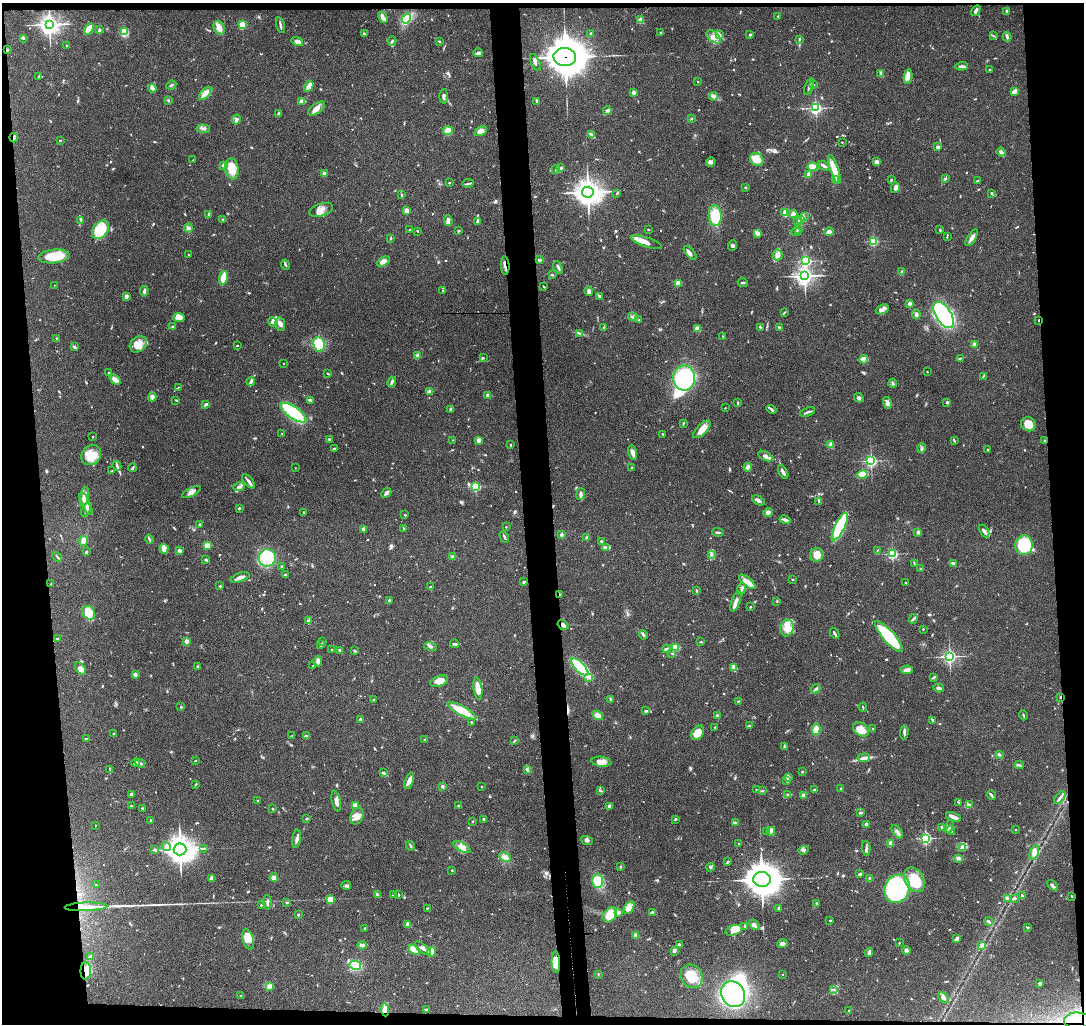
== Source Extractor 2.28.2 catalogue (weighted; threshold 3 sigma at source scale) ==
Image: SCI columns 59-4386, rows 152-4238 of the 4442 x 4370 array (HDU 1 of 3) = the unmasked area's bounding box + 8 px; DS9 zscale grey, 4 x 4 block average (1 PNG px = mean of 4 x 4 image px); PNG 1086 x 1026 px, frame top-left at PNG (2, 3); each listed source drawn as its Kron ellipse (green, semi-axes under 4 px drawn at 4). Shown black and unused: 11% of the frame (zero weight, under 3 of 4 exposures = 6% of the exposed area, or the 3 px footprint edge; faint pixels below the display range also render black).
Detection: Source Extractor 2.28.2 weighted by HDU 2 'WHT'. Background 0.0832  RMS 0.0057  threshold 0.0256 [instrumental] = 3 sigma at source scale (4.5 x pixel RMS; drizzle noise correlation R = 1.50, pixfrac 1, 0.05/0.05 arcsec/px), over >= 5 px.
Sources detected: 921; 2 too faint to see at this stretch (4 x 4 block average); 6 inside a brighter object's white glare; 2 cosmic-ray / hot-pixel residue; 1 long thin detection or spike segment (spike, bleed or trail) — neither listed nor drawn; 22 coinciding with a brighter row at this scale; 44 inside a brighter listed object's ellipse — not listed separately; of the other 844, all 500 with FLUX_AUTO >= 2.25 (the completeness limit of this list) listed and drawn (344 fainter detections not listed), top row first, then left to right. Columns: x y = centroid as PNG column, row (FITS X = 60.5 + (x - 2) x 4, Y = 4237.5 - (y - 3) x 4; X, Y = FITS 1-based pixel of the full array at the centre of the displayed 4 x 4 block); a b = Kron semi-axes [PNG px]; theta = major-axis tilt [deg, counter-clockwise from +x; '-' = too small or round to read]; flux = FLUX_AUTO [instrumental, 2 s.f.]
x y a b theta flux
976 11 6 2 60 11
1007 11 3 2 - 10
778 16 2 2 - 3.2
383 17 6 2 -60 26
406 18 5 4 - 130
640 20 3 3 - 18
49 24 4 3 - 1900
242 25 2 2 - 200
280 25 8 2 -75 7.8
219 28 7 5 -66 24
89 29 6 4 59 57
99 29 4 2 - 5
124 32 2 2 - 160
591 33 3 2 - 3.8
661 33 2 2 - 5.6
364 34 4 2 - 3.8
720 35 4 3 - 7.4
750 35 2 2 - 17
993 36 3 2 - 2.8
714 37 8 5 -39 26
1007 37 5 2 - 8.7
23 38 3 3 - 4
799 39 3 2 - 4.2
297 41 6 4 -17 16
392 41 4 2 - 5.9
439 41 3 2 - 2.4
67 46 2 2 - 4.2
8 50 2 2 - 2.7
478 53 5 3 - 9.3
565 57 11 9 -4 9900
535 62 9 3 -63 9.8
962 66 6 2 2 9.1
989 70 2 2 - 3.4
881 74 3 2 - 9.4
39 76 4 2 - 3.4
908 77 7 4 83 21
698 81 2 2 - 4.3
171 85 5 2 - 3.7
814 85 2 2 - 2.7
309 86 6 2 60 30
809 86 8 2 68 5.9
152 88 4 3 - 8.5
1015 91 4 2 - 28
633 93 2 2 - 47
205 94 8 4 47 21
444 96 7 2 88 9.3
714 96 4 3 - 12
168 100 3 2 - 5.2
302 101 4 2 - 20
537 101 3 2 - 5.7
816 108 2 2 - 670
317 109 9 5 37 22
607 110 4 3 - 8.2
279 113 3 2 - 6.7
691 119 2 2 - 2.6
236 120 5 3 - 11
203 129 7 2 -5 7.8
448 131 5 4 - 30
481 131 6 4 26 20
592 135 3 2 - 4.6
14 138 5 2 - 8
60 140 2 2 - 3.3
842 142 2 2 - 2.7
938 147 2 2 - 33
1001 152 4 3 - 11
757 159 7 6 - 54
193 160 2 2 - 2.8
710 162 5 4 - 13
877 162 3 2 - 15
223 165 3 2 - 10
824 166 6 2 -26 6.5
813 167 5 3 - 64
561 168 3 3 - 4.2
232 169 10 7 -81 60
834 169 15 4 -71 54
556 170 4 2 - 5.2
325 173 3 2 - 12
809 175 3 2 - 16
945 178 3 2 - 4.4
836 180 2 2 - 83
891 180 3 2 - 2.8
977 181 2 2 - 4.4
449 183 2 2 - 3.6
468 183 6 2 8 5.6
745 187 2 2 - 11
895 188 5 3 - 16
588 192 5 5 - 3300
617 193 2 2 - 2.5
991 193 3 2 - 4.6
401 195 3 2 - 2.7
321 210 12 6 18 27
406 210 2 2 - 68
785 212 4 2 - 30
209 214 3 2 - 9.4
793 214 4 4 - 8.5
715 216 10 6 -88 82
804 217 3 2 - 2.8
801 219 2 2 - 2.6
81 220 4 2 - 3.1
223 220 2 2 - 2.6
448 220 5 3 - 14
477 221 4 2 - 5
797 221 2 2 - 3.2
188 228 4 2 - 5.9
648 229 2 2 - 7
798 229 3 2 - 4.2
100 230 10 7 53 120
410 230 3 2 - 3.3
940 230 3 2 - 3.1
418 231 2 2 - 2.4
459 231 2 2 - 4.5
796 232 4 3 - 5.2
829 232 5 3 - 12
757 233 4 3 - 16
947 237 2 2 - 4
391 238 2 2 - 3.5
972 238 9 3 57 16
874 241 2 2 - 350
647 242 16 4 -18 25
732 245 5 2 - 5
690 253 8 4 -48 14
188 254 2 2 - 2.3
778 255 5 5 - 13
54 256 15 7 5 89
539 260 3 2 - 5.2
383 261 7 4 28 14
806 261 2 2 - 520
285 265 5 2 - 5.3
505 265 9 2 -86 13
558 268 7 2 -68 7.4
902 272 3 3 - 4.8
552 275 3 2 - 4.5
805 276 3 3 - 1400
223 278 7 2 77 78
743 282 5 2 - 6.2
678 283 2 2 - 67
54 285 2 2 - 2.3
544 286 3 2 - 2.8
443 290 2 2 - 2.6
144 291 5 2 - 7.6
589 291 5 3 - 10
126 296 2 2 - 22
599 297 3 2 - 4.3
909 304 2 2 - 44
882 309 7 4 24 16
784 312 3 2 - 3.1
916 314 5 3 - 6.5
944 315 15 7 -58 820
633 317 4 3 - 8.9
179 318 6 4 -2 32
639 320 3 2 - 3.1
1039 320 2 2 - 3.6
273 322 5 4 - 9.3
280 324 6 5 - 14
172 327 4 2 - 3.6
760 327 4 2 - 5.8
779 327 3 2 - 3.9
604 328 2 2 - 19
697 329 4 3 - 24
580 333 3 2 - 3.6
723 337 3 2 - 2.5
57 339 3 2 - 5.2
138 344 9 7 38 36
319 344 7 6 - 120
974 344 2 2 - 47
237 346 2 2 - 2.3
74 347 4 3 - 6.2
418 356 4 3 - 12
483 358 3 2 - 3.1
960 358 4 2 - 3.5
864 359 4 3 - 35
284 364 2 2 - 4.1
927 372 2 2 - 2.4
109 373 2 2 - 3
328 374 2 2 - 4
983 377 2 2 - 2.3
684 378 12 11 - 290
115 379 6 3 -39 25
251 381 4 2 - 11
392 382 5 2 - 8.9
893 383 4 2 - 4
178 387 3 2 - 2.3
430 391 2 2 - 24
488 396 4 3 - 13
152 397 4 4 - 13
859 398 5 2 - 5.4
176 400 2 2 - 2.7
310 400 4 2 - 6.7
738 403 4 2 - 3.8
887 403 6 4 -76 14
947 403 2 2 - 4.5
206 404 3 2 - 11
725 408 2 2 - 2.3
451 409 3 3 - 7.1
772 409 5 2 - 9.6
807 412 8 2 20 10
293 413 15 6 -34 260
683 424 3 2 - 3.5
1028 424 7 7 - 45
702 429 11 5 44 32
282 433 2 2 - 5.7
663 434 2 2 - 3.4
93 437 2 2 - 5.9
329 439 3 2 - 2.5
453 440 2 2 - 2.7
479 440 2 2 - 80
954 440 4 2 - 4.4
1044 441 2 2 - 3.2
510 445 2 2 - 2.4
831 445 2 2 - 98
922 448 5 3 - 7.2
334 449 3 3 - 7.3
988 449 2 2 - 4.8
632 452 7 4 -76 18
91 455 11 9 45 52
765 456 8 3 -29 11
871 461 2 2 - 640
117 466 4 2 - 6.3
748 467 4 3 - 6.7
133 468 4 2 - 4.3
295 468 2 2 - 2.3
632 468 3 2 - 4.5
112 471 4 2 - 2.6
783 472 7 2 -61 13
862 475 5 3 - 110
248 481 8 2 -52 12
239 487 6 3 18 8.8
476 487 2 2 - 330
191 492 10 3 28 15
386 493 5 2 - 12
581 494 6 3 80 8.4
84 497 10 3 78 42
758 501 7 3 -28 10
819 501 2 2 - 2.9
86 504 12 3 -66 17
239 508 2 2 - 15
86 510 7 3 71 9.8
304 512 2 2 - 2.5
768 512 5 3 - 9.1
405 515 2 2 - 8.4
785 520 6 2 -14 12
200 525 2 2 - 3.3
506 527 2 2 - 4.3
840 527 15 5 64 230
404 528 3 2 - 2.4
363 529 3 3 - 8.2
984 531 7 3 -60 9.8
718 532 6 2 -4 5.7
918 532 2 2 - 41
561 535 3 2 - 10
504 537 6 2 -61 6
587 538 3 2 - 13
149 539 4 2 - 6.9
83 541 5 3 - 16
601 541 3 2 - 3.8
1024 545 10 8 89 210
207 546 4 3 - 31
606 547 3 2 - 3.5
164 549 5 4 - 20
86 551 2 2 - 3.4
179 551 3 3 - 8.4
877 551 2 2 - 2.3
711 554 2 2 - 2.3
892 554 2 2 - 540
817 555 7 6 - 37
57 557 5 2 - 3.8
453 557 4 2 - 3.9
267 558 9 8 - 140
206 560 4 2 - 5.3
914 563 3 2 - 2.4
953 563 3 2 - 7.1
282 566 3 2 - 2.4
921 569 3 2 - 3
285 575 3 2 - 3.6
240 577 10 2 20 23
792 580 2 2 - 2.8
524 582 3 2 - 4.7
747 582 10 4 -39 35
906 583 2 2 - 3.2
51 584 2 2 - 2.8
220 586 2 2 - 3
431 587 2 2 - 15
741 589 6 2 74 9.1
697 591 3 2 - 2.6
560 594 4 2 - 2.9
389 600 2 2 - 26
736 601 11 3 69 21
777 601 2 2 - 3
750 607 2 2 - 3.2
89 613 7 6 - 67
913 619 5 2 - 4.8
309 620 2 2 - 3.6
563 625 6 3 -33 13
787 628 8 6 76 35
923 629 2 2 - 2.2
835 633 6 2 -62 6.3
644 635 4 2 - 4.9
889 636 20 6 -49 200
58 639 4 2 - 3.3
187 641 2 2 - 63
323 642 2 2 - 2.7
701 642 3 2 - 2.6
455 644 5 2 - 7.4
321 645 3 2 - 2.9
431 647 6 2 -18 7.5
675 647 2 2 - 200
332 649 2 2 - 6.3
667 649 4 2 - 16
340 650 4 2 - 3.3
355 651 3 2 - 4.5
672 654 3 2 - 2.8
950 656 3 2 - 820
318 661 5 3 - 14
197 666 2 2 - 2.7
313 666 2 2 - 2.6
580 667 11 4 -46 280
734 668 2 2 - 62
80 669 7 4 -53 26
907 670 6 3 2 16
135 674 3 3 - 10
589 677 2 2 - 16
933 678 4 2 - 3.4
439 681 9 5 19 26
478 688 11 3 -82 34
939 688 5 2 - 10
816 689 5 2 - 6.1
1060 697 2 2 - 4.9
610 699 4 2 - 3
374 700 2 2 - 2.5
738 701 3 2 - 2.7
181 707 2 2 - 14
863 707 4 2 - 2.9
462 711 16 4 -28 82
646 711 3 2 - 7.7
598 715 5 4 - 26
717 715 2 2 - 21
1023 715 5 2 - 3.9
360 720 3 2 - 10
933 720 3 2 - 3.6
471 722 2 2 - 3
749 726 4 2 - 5.2
714 728 3 2 - 2.7
873 728 2 2 - 3.2
816 729 6 4 77 27
861 729 9 6 -37 38
904 732 7 2 88 11
113 733 2 2 - 5.6
698 733 8 5 54 43
292 736 3 2 - 2.6
306 736 4 2 - 7.4
86 739 3 2 - 4.3
425 739 3 2 - 5
514 741 3 2 - 3
785 746 3 2 - 2.8
999 754 3 2 - 4.9
864 758 6 3 6 11
195 760 2 2 - 4.3
601 762 10 5 -7 27
136 763 4 2 - 9.8
140 763 5 3 - 6.2
1019 765 4 2 - 4.1
110 769 3 2 - 2.4
527 770 4 2 - 5
802 772 2 2 - 9.8
383 773 3 2 - 6.8
788 777 4 2 - 24
787 780 4 2 - 3.4
409 781 8 4 71 21
196 784 2 2 - 4.1
442 786 3 2 - 6.6
481 787 2 2 - 7.1
815 789 3 2 - 3.6
840 789 3 2 - 3.3
600 790 3 2 - 3.8
756 790 3 2 - 3.2
762 790 4 2 - 3.4
788 794 3 2 - 3.3
132 795 3 2 - 4.5
804 795 4 3 - 13
991 795 5 2 - 6.7
1060 798 7 3 50 9.2
258 801 3 2 - 2.3
336 801 10 3 -79 14
958 802 3 2 - 2.5
970 804 3 2 - 3.9
355 805 2 2 - 110
131 806 3 2 - 2.4
458 806 2 2 - 3.3
609 806 4 3 - 4.6
142 808 3 2 - 3.1
273 809 2 2 - 8.7
861 813 4 3 - 4.3
357 816 8 6 67 27
954 817 8 4 -21 14
306 819 2 2 - 4.7
484 819 3 2 - 3.9
675 819 3 2 - 3.6
151 821 2 2 - 12
473 821 2 2 - 3.7
735 823 3 2 - 3.1
866 824 2 2 - 32
96 825 2 2 - 2.5
942 827 2 2 - 28
949 827 6 3 69 9.5
951 830 4 2 - 4.2
1016 830 2 2 - 4.5
771 831 4 3 - 28
767 832 3 2 - 2.3
897 832 7 2 -53 8.4
926 838 2 2 - 580
296 839 9 3 82 12
587 840 6 3 -20 8.7
739 843 2 2 - 6
891 844 2 2 - 96
166 846 4 3 - 15
411 846 5 2 - 4.1
462 847 9 4 -28 21
962 847 4 3 - 6.9
204 848 3 2 - 3
866 848 7 2 -87 8.5
180 849 6 6 - 3600
155 850 4 2 - 6.8
804 850 5 3 - 6.6
1034 852 7 4 69 26
505 857 6 4 -28 20
959 858 3 3 - 10
728 862 4 2 - 4.4
620 867 2 2 - 2.9
710 867 4 2 - 7.1
452 870 2 2 - 2.5
860 874 3 2 - 3.3
211 878 3 2 - 12
274 878 4 3 - 17
869 878 2 2 - 2.6
762 879 9 7 -6 6800
914 880 13 9 -60 99
597 881 7 5 89 74
96 885 2 2 - 2.4
346 885 5 2 - 5.6
1052 885 6 3 -48 10
897 889 14 12 63 470
377 894 4 2 - 4
398 894 3 2 - 2.7
394 895 3 3 - 4.9
1022 895 3 2 - 3.8
1072 896 2 2 - 2.6
1015 898 2 2 - 11
330 899 3 3 - 52
1007 899 3 2 - 3.5
267 902 7 2 -86 6.9
287 902 3 2 - 4.4
816 903 3 2 - 2.4
261 905 3 2 - 3.5
86 907 21 2 2 83
629 907 7 4 59 39
427 908 3 2 - 2.4
779 908 3 3 - 5.2
618 913 3 2 - 8.7
652 913 2 2 - 41
298 915 2 2 - 13
610 915 8 6 53 60
830 921 2 2 - 8.7
989 922 4 2 - 7.8
408 924 2 2 - 76
754 925 6 3 -42 8.6
745 926 2 2 - 4.4
1028 927 4 2 - 2.4
365 928 3 2 - 2.7
734 930 9 4 17 40
636 935 3 2 - 17
248 939 10 5 -73 34
957 939 4 2 - 22
899 943 2 2 - 2.3
679 944 3 2 - 6.6
782 944 5 3 - 11
362 945 4 3 - 12
982 945 3 3 - 7
423 948 10 3 -37 14
414 950 6 4 -33 61
674 951 4 3 - 5.4
906 951 4 4 - 12
432 952 5 3 - 17
869 953 4 2 - 12
91 957 3 2 - 16
556 962 11 4 -88 33
355 965 6 4 -12 87
86 971 9 5 90 34
598 974 2 2 - 2.4
783 974 2 2 - 2.7
692 976 12 10 -57 73
1040 984 4 3 - 7.4
269 987 4 3 - 8.5
833 989 3 2 - 2.7
733 994 13 11 -60 690
240 995 3 2 - 2.4
943 998 6 3 -44 12
385 1010 6 3 -85 28
427 1010 3 2 - 8
849 1011 3 2 - 4.5
1077 1020 13 8 2 66
Overlapping masked pixels (flux is a lower limit): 12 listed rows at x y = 565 57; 14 138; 505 265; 1039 320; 560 594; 563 625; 1060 697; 86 907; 556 962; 86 971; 385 1010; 1077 1020
Diffuse or blended objects may show on this block-average render without a row.